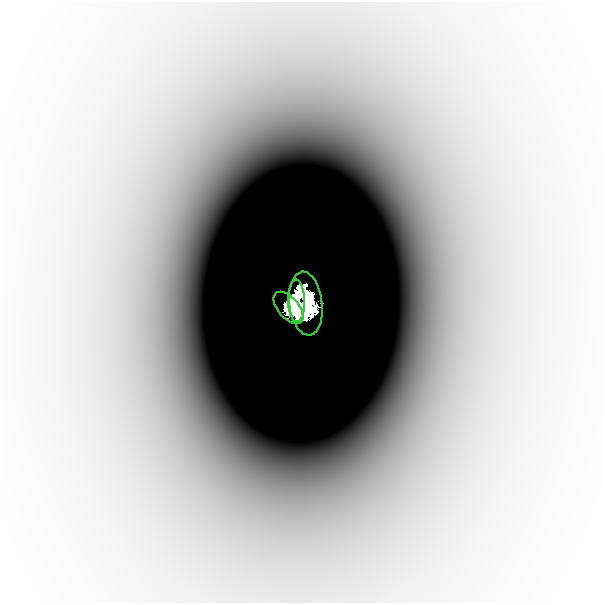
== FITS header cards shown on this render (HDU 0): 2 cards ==
NAXIS1  =                  601
NAXIS2  =                  601

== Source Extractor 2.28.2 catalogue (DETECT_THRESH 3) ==
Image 601 x 601 px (HDU 0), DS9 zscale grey, 1 PNG px = 1 image px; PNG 605 x 605 px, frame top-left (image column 1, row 601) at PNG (2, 2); each listed source drawn as its Kron ellipse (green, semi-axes under 4 px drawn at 4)
Background -4.74e-06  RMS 1.2e-06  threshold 3.69e-06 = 3 sigma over >= 5 px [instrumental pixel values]
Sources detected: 3; all 3 listed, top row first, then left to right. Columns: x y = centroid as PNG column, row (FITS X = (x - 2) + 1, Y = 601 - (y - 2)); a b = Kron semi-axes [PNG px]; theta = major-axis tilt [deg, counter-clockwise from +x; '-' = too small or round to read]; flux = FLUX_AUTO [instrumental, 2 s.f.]
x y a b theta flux
297 301 21 8 -88 2.7
306 304 32 16 -83 4.6
289 308 19 10 -49 4